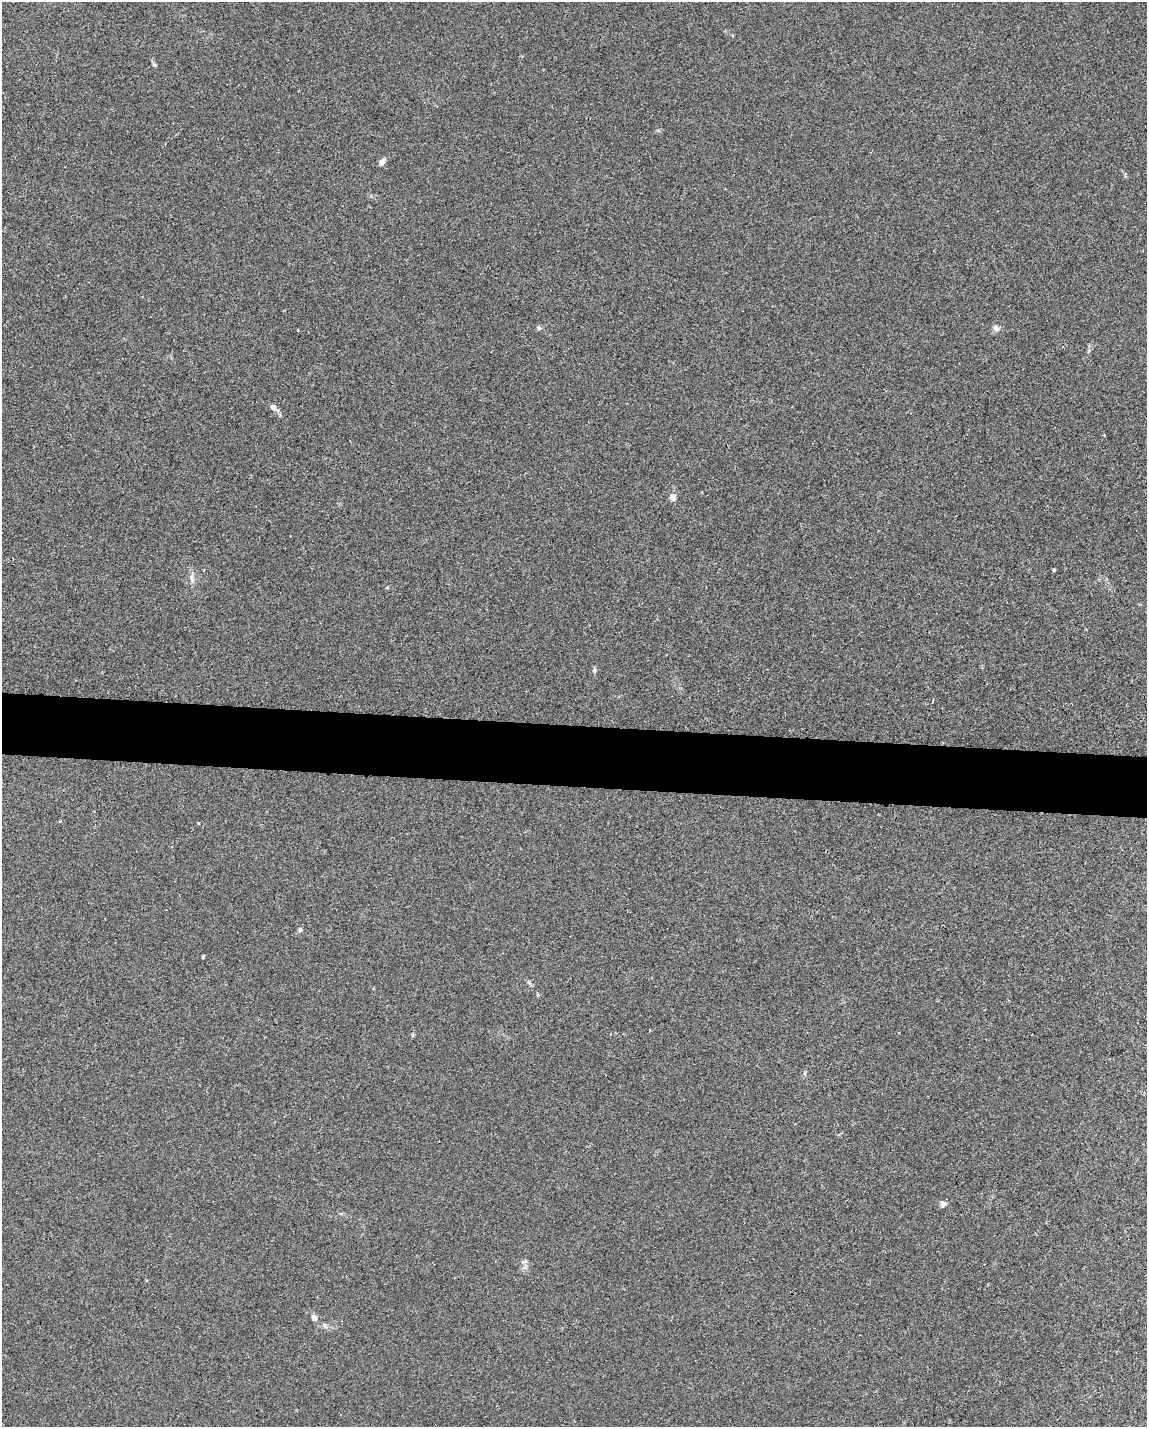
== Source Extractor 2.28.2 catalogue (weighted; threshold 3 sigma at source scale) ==
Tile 6 of 4 x 3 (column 2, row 2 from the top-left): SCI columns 1183-2327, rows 1650-3074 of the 4651 x 4613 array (HDU 1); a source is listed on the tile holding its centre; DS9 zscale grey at full resolution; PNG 1149 x 1429 px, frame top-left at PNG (2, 2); no overlay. Shown black and unused: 4% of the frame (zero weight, under 2 of 3 exposures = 2% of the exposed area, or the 3 px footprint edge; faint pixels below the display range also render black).
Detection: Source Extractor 2.28.2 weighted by HDU 2 'WHT'; one run over the whole footprint, this tile lists its part. Background 0.029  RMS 0.0075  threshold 0.0335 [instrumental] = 3 sigma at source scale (4.5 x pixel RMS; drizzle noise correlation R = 1.50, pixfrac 1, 0.05/0.05 arcsec/px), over >= 5 px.
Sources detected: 18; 2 cosmic-ray / hot-pixel residue — not listed; the other 16 listed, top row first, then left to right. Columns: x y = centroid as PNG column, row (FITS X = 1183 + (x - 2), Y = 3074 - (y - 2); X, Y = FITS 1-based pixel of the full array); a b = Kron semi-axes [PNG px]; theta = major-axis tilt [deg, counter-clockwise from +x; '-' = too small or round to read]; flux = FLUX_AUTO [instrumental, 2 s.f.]
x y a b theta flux
154 64 6 5 - 1.1
382 162 7 5 51 4.5
539 328 6 5 - 1.7
996 328 8 6 -39 2.8
273 407 8 7 - 2.5
673 497 6 6 - 5.6
1054 570 4 3 - 1.1
192 579 13 6 -76 3.3
594 670 6 5 - 1.4
932 701 4 2 - 0.76
199 823 4 3 - 0.61
300 930 6 5 - 1.3
203 957 4 3 - 0.77
610 1034 3 3 - 0.8
943 1204 4 4 - 6.9
314 1318 7 6 - 2.8